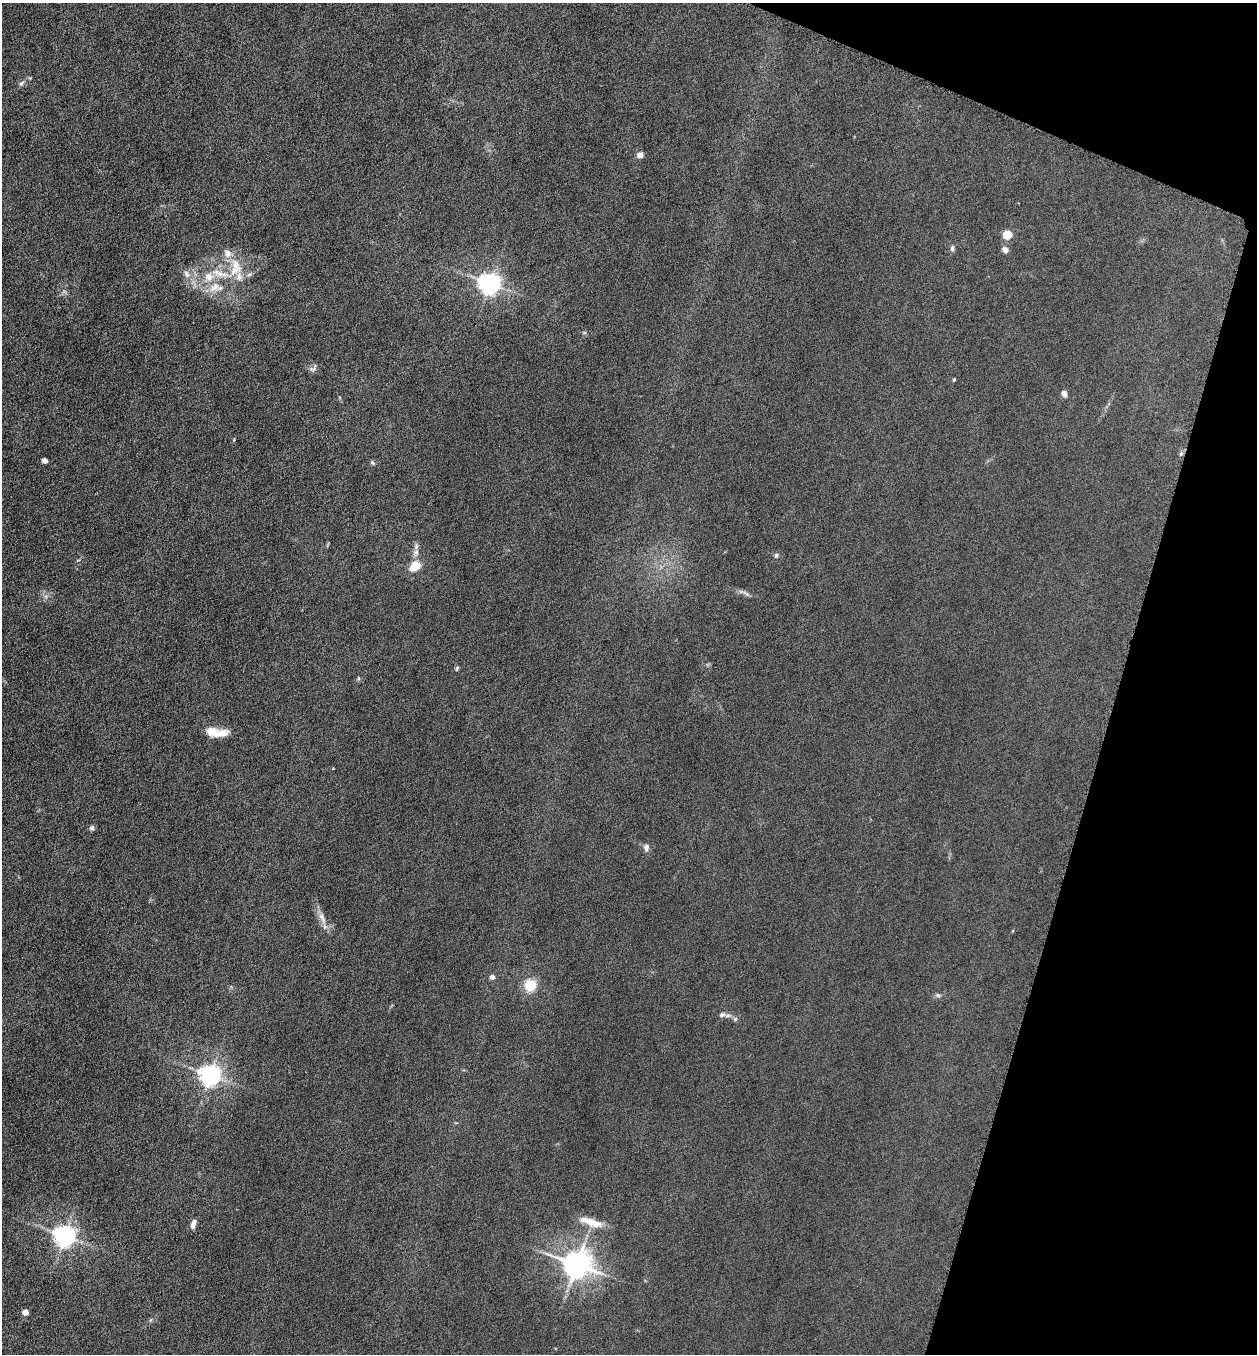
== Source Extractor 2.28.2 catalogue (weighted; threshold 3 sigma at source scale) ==
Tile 8 of 4 x 4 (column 4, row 2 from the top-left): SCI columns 3905-5159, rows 2707-4058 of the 5429 x 5413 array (HDU 1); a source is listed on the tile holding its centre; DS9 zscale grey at full resolution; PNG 1259 x 1356 px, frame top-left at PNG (2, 3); no overlay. Shown black and unused: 15% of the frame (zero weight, under 4 of 8 exposures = <1% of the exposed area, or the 3 px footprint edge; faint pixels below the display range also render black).
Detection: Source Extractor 2.28.2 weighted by HDU 2 'WHT'; one run over the whole footprint, this tile lists its part. Background 0.0481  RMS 0.0055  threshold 0.0225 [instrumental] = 3 sigma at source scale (4.09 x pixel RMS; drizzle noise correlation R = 1.36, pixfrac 0.8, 0.05/0.05 arcsec/px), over >= 5 px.
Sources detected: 41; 6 inside a brighter listed object's ellipse — not listed separately; the other 35 listed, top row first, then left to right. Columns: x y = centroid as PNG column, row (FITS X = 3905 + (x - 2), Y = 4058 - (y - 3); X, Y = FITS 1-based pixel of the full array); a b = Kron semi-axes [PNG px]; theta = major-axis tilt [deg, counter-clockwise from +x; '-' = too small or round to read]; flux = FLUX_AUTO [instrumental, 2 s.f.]
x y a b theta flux
21 83 8 6 48 1.4
640 155 5 4 - 5.4
1008 234 5 5 - 20
952 248 7 5 78 1.4
1005 250 7 6 - 2.6
236 265 27 12 -62 11
186 274 11 8 -56 3
209 277 14 14 - 7.7
490 283 7 7 - 340
313 368 13 7 44 1.6
954 380 4 3 - 0.58
1064 394 8 6 -74 2
45 460 4 4 - 4.5
372 463 7 5 -43 0.9
416 552 7 6 - 1.6
776 555 7 5 86 0.97
415 566 10 8 35 9.3
746 593 12 3 -36 1.3
457 668 6 4 46 0.67
358 678 7 4 72 0.71
211 732 11 10 - 6.7
92 828 7 6 - 1.2
646 847 9 7 80 2.1
322 918 19 7 -59 4.3
492 977 4 4 - 3
531 985 7 6 - 21
938 995 7 5 -20 1
722 1015 8 6 17 1.7
735 1019 6 5 - 0.97
210 1075 7 7 - 320
591 1222 31 8 -19 8
193 1224 12 6 73 2.4
65 1236 7 7 - 340
577 1264 9 8 - 680
25 1312 4 4 - 5.4